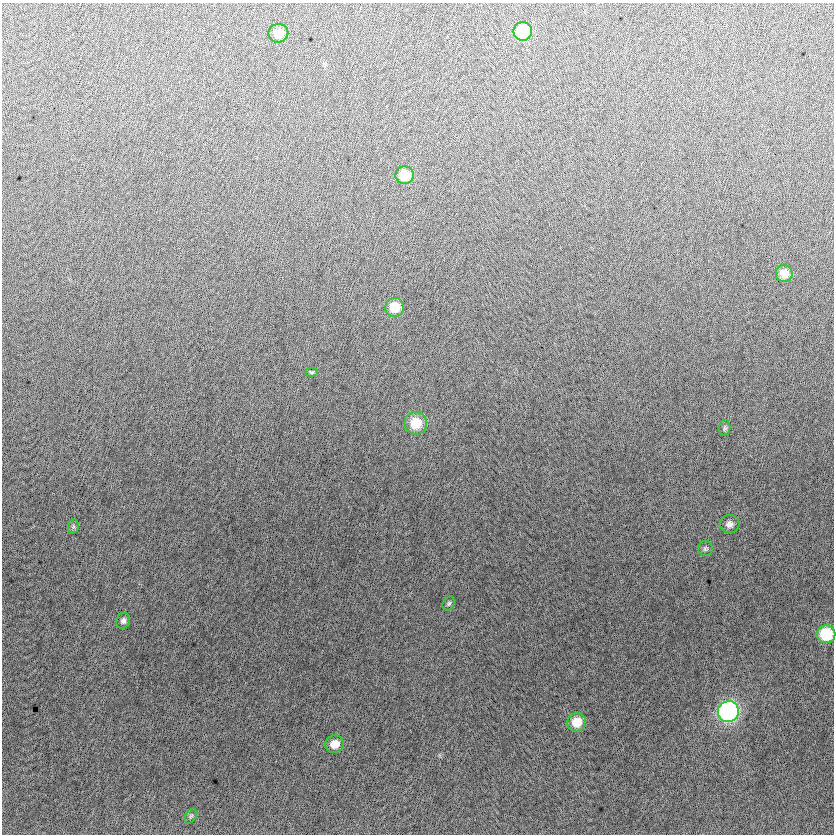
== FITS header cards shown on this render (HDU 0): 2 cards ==
NAXIS1  =                  832
NAXIS2  =                  832

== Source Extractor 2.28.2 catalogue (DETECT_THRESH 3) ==
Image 832 x 832 px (HDU 0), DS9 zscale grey, 1 PNG px = 1 image px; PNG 836 x 836 px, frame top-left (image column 1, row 832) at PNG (2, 3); each listed source drawn as its Kron ellipse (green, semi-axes under 4 px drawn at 4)
Background -5.15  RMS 13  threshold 37.8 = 3 sigma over >= 5 px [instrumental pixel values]
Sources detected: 18; all 18 listed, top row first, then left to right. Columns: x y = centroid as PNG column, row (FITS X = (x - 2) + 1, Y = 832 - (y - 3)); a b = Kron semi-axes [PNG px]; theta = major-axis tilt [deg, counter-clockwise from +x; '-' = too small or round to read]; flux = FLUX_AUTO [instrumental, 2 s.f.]
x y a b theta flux
523 31 9 9 - 50000
278 33 10 9 - 11000
405 175 9 9 - 22000
784 273 8 8 - 11000
395 307 9 9 - 17000
312 372 6 4 3 1200
416 423 11 11 - 22000
725 428 8 5 88 2100
730 524 10 9 - 4800
73 527 7 5 79 1900
705 548 7 7 - 2100
449 603 7 5 58 1800
123 621 8 7 - 3000
826 634 9 9 - 45000
728 711 10 10 - 230000
577 722 9 9 - 17000
335 744 9 8 - 10000
191 816 8 5 59 1800
At the frame edge (FLAGS 8, measured only in part): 1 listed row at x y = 826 634